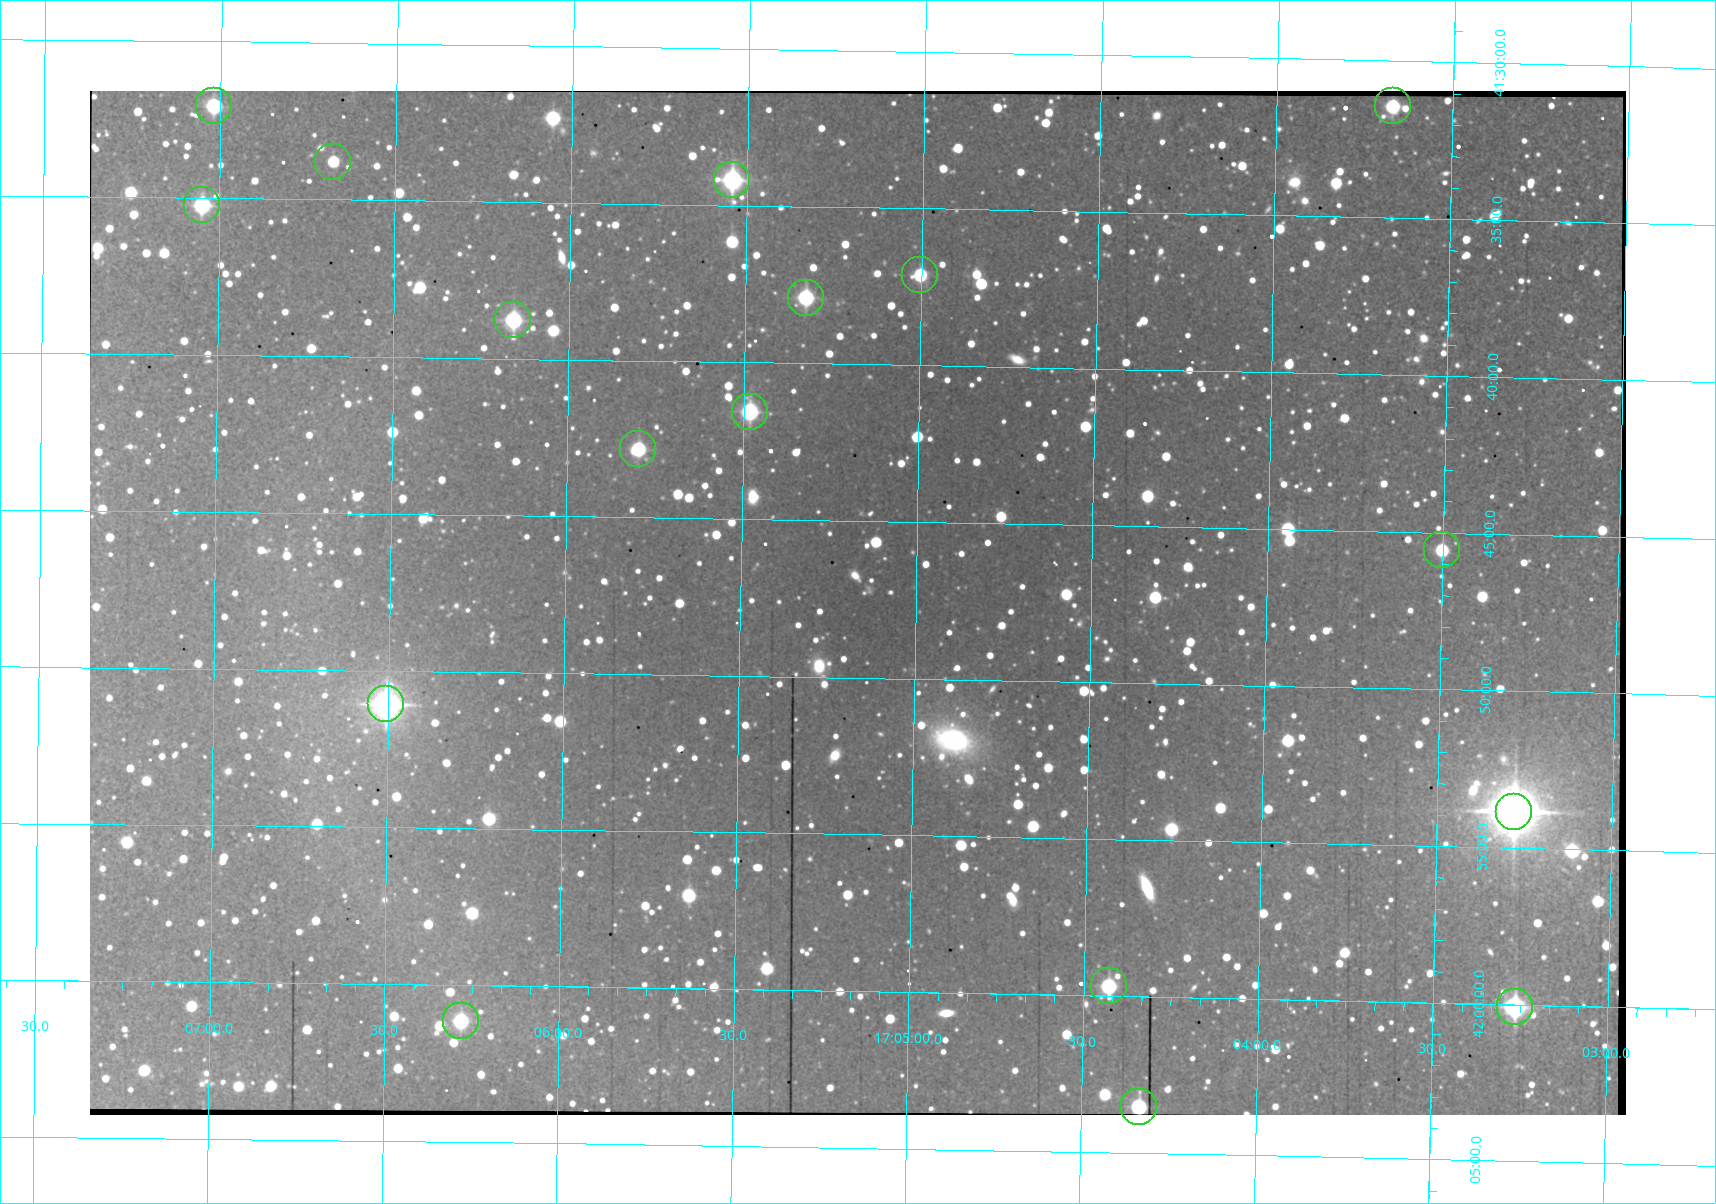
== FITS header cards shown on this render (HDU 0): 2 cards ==
NAXIS1  =                 1536 /fastest changing axis
NAXIS2  =                 1024 /next to fastest changing axis

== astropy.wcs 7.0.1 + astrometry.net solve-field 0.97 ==
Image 1536 x 1024 px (HDU 0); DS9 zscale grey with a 90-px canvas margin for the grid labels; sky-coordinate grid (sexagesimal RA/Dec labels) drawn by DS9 from the SOLVED WCS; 17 Tycho-2 reference stars matched to detected sources circled (green)
Header WCS: none
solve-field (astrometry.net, Tycho-2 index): SOLVED blind (the file carries no WCS)
Solved WCS: RA---TAN-SIP/DEC--TAN-SIP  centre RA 17:05:10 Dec +41:48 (256.29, +41.79 deg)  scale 1.91 arcsec/px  FOV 49.0' x 32.7'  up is +179 deg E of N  parity flipped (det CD > 0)
(file carries no celestial WCS; the grid is the blind solution)
Tycho-2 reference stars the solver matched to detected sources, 17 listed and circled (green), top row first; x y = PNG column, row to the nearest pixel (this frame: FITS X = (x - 90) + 1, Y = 1024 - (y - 91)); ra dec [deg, ICRS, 3 dp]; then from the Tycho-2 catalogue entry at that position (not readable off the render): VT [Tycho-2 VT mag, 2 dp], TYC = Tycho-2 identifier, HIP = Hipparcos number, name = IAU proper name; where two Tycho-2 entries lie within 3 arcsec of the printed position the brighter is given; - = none
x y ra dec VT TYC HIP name
214 106 256.755 +41.535 11.45 3080-312-1 - -
1393 106 255.918 +41.524 11.62 3080-754-1 - -
333 162 256.669 +41.563 11.68 3080-606-1 - -
732 180 256.386 +41.570 10.33 3080-152-1 - -
202 205 256.762 +41.587 11.16 3080-602-1 - -
920 275 256.251 +41.619 11.76 3080-980-1 - -
806 298 256.332 +41.632 10.89 3080-6-1 - -
513 320 256.540 +41.646 10.79 3080-748-1 - -
750 412 256.370 +41.693 10.19 3080-652-1 - -
638 449 256.449 +41.714 11.42 3080-946-1 - -
1442 550 255.876 +41.759 11.93 3080-792-1 - -
386 704 256.626 +41.851 9.45 3080-172-1 83712 -
1514 812 255.820 +41.897 8.11 3080-1398-1 83447 -
1109 986 256.107 +41.995 11.25 3080-1207-1 - -
1515 1007 255.816 +42.001 9.83 3080-1121-1 83444 -
461 1021 256.570 +42.019 11.50 3080-1101-1 - -
1139 1107 256.084 +42.059 11.25 3080-1074-1 - -